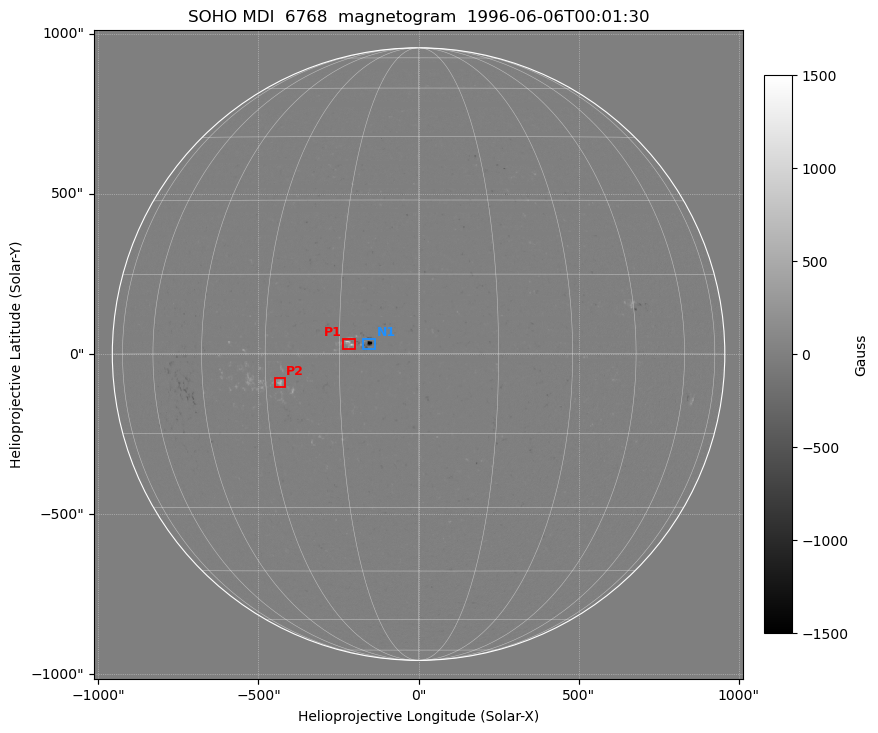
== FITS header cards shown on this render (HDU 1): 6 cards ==
TELESCOP= 'SOHO'
WAVELNTH=                 6768
DATE-OBS= '1996-06-06T00:01:30'
CTYPE1  = 'HPLN-TAN'
CTYPE2  = 'HPLT-TAN'
BUNIT   = 'Gauss'

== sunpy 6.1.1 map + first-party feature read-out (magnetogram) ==
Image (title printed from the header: SOHO MDI  6768  magnetogram  1996-06-06T00:01:30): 1024 x 1024 px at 1.98 arcsec/px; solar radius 956 arcsec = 483 px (full disc in frame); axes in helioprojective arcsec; data unit Gauss (BUNIT, on the colour bar)
Missing data: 34% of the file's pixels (5.7% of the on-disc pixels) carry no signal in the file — blank (NaN) pixels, everything outside the solar disc (off-limb pixels are blank in the file), plus 50 dropout rows across the disc (whole rows blank, in 11 bands: Ty -20..-15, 40..55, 105..115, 170..180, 370..385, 445..455 and 5 more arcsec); drawn neutral grey and excluded from every search
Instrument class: MAGNETOGRAM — CONTENT/DPC_OBSR says magnetogram
Display: grey scale clipped to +-1500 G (the 99.5th-percentile rule alone would give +-100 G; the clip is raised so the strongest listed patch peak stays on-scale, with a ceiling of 1500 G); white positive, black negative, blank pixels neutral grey
Flux patches: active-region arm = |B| over 17 px >= 100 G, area >= 73 px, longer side >= 12 px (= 24 arcsec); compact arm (3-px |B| >= 300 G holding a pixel >= 400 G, >= 4 px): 3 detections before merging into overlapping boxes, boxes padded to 12 px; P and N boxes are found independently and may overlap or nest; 2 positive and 1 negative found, all listed = drawn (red P1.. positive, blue N1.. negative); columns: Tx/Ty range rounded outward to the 5 arcsec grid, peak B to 10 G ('>+1500(sat)' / '<-1500(sat)' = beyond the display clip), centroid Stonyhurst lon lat
Positive patches:
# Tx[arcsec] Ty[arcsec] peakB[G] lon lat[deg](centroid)
P1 -240..-195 15..50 +1120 -13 +2
P2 -450..-415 -105..-75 +690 -27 -5
Negative patches:
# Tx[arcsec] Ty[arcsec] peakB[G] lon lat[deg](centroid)
N1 -175..-135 15..50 <-1500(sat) -9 +2
Bipolar pairs (each listed P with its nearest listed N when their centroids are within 0.25 R_sun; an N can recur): P1-N1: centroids ~75 arcsec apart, P1 is east of N1